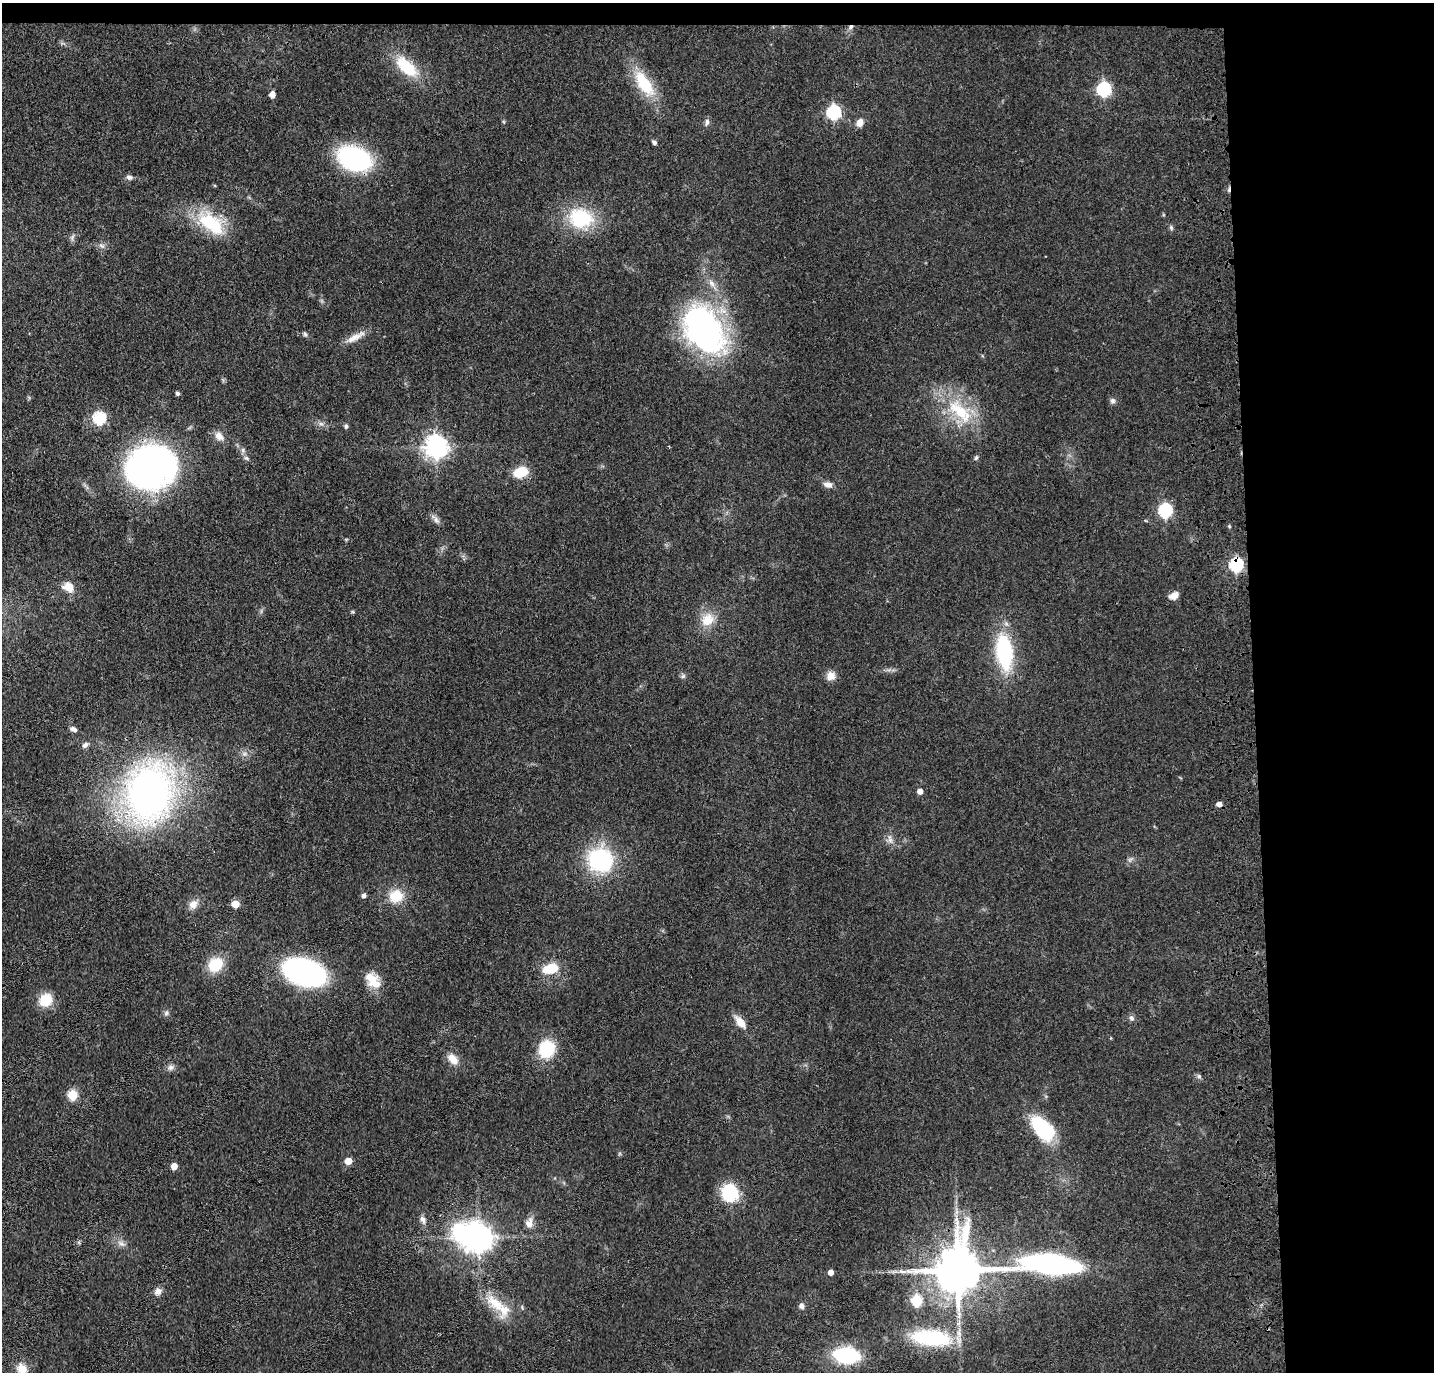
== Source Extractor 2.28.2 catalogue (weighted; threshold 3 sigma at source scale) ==
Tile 3 of 3 x 3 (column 3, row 1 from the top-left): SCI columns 2978-4409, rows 2854-4223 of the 4525 x 4336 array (HDU 1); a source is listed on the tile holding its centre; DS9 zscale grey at full resolution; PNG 1436 x 1374 px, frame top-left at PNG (2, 3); no overlay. Shown black and unused: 14% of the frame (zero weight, under 3 of 4 exposures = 6% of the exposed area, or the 3 px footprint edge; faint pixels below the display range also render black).
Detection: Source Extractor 2.28.2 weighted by HDU 2 'WHT'; one run over the whole footprint, this tile lists its part. Background 0.0633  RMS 0.006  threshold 0.0272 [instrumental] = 3 sigma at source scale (4.5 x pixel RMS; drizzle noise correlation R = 1.50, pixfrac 1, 0.05/0.05 arcsec/px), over >= 5 px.
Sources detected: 89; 2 inside a brighter object's white glare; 2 cosmic-ray / hot-pixel residue — not listed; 1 inside a brighter listed object's ellipse — not listed separately; the other 84 listed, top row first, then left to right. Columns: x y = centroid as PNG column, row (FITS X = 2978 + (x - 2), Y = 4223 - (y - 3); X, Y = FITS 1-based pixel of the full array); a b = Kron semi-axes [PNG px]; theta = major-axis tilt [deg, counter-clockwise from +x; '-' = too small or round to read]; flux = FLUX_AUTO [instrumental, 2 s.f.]
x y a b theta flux
851 27 6 5 - 1.5
407 67 29 14 -43 24
644 84 38 16 -57 26
1104 89 6 6 - 110
272 95 5 4 - 5.8
833 112 6 6 - 100
707 122 10 6 71 1.9
860 123 9 7 71 4.4
654 143 6 5 - 1.4
354 158 29 19 -21 88
129 177 8 6 -31 2.1
581 218 29 23 -12 37
213 224 39 20 -58 29
1171 227 8 5 -64 1.2
72 237 10 4 77 1.4
102 246 8 4 -31 1.6
712 283 12 6 -53 3.3
704 330 50 34 -58 170
305 334 6 5 - 1.2
355 337 29 7 29 6.5
177 393 5 5 - 1.1
1113 401 8 7 - 1.7
960 411 47 18 -44 33
99 418 6 6 - 71
321 424 7 4 -18 1.4
346 426 6 5 - 1.2
219 436 13 10 -44 4.7
436 447 8 7 - 470
976 458 6 5 - 1.1
151 467 42 34 28 250
520 472 13 9 18 17
828 485 12 7 -9 3.1
1165 510 6 6 - 99
436 520 11 7 -60 2.4
1236 565 6 6 - 95
68 587 15 11 -23 6.7
1174 596 11 7 31 4.4
353 612 6 3 -18 0.68
707 620 19 17 50 11
1004 652 36 16 -83 56
683 676 6 5 - 1.2
831 676 10 10 - 5.2
73 729 9 5 -28 2.4
85 745 9 7 41 2.1
920 791 5 4 - 4.4
149 793 48 37 78 300
890 839 12 6 -78 2.9
600 860 15 14 - 92
364 896 5 5 - 2.1
396 896 19 18 - 13
193 904 13 11 59 4.6
235 904 5 5 - 14
215 965 16 13 39 18
550 969 18 10 18 15
304 972 28 16 -18 200
374 983 19 14 -16 9.3
46 1000 15 14 - 13
166 1013 7 6 - 1.4
1131 1018 8 6 -62 1.8
740 1022 14 7 -49 8.3
546 1049 18 16 65 26
453 1059 15 9 -48 6.9
171 1067 8 8 - 2.3
1199 1076 6 6 - 1.2
73 1095 6 5 - 29
1042 1128 31 17 -47 37
348 1161 5 5 - 9.8
174 1166 5 5 - 7.1
730 1193 19 17 -72 29
423 1220 12 7 -66 2.8
529 1223 13 10 83 4.3
479 1237 9 8 - 790
121 1244 11 6 -40 2.7
1052 1264 64 16 -14 220
958 1270 13 12 - 3000
903 1271 13 5 -8 3.1
831 1272 5 4 - 3.7
158 1291 10 8 34 3.1
916 1300 6 6 - 45
495 1303 31 14 -38 18
802 1306 7 6 - 2.3
931 1338 43 17 -6 54
846 1355 19 12 -6 62
22 1369 14 13 - 7.3
Overlapping masked pixels (flux is a lower limit): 5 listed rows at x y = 851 27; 1236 565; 149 793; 1052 1264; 958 1270
Isophote crosses this tile's border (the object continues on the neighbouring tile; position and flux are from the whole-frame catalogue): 1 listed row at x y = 22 1369